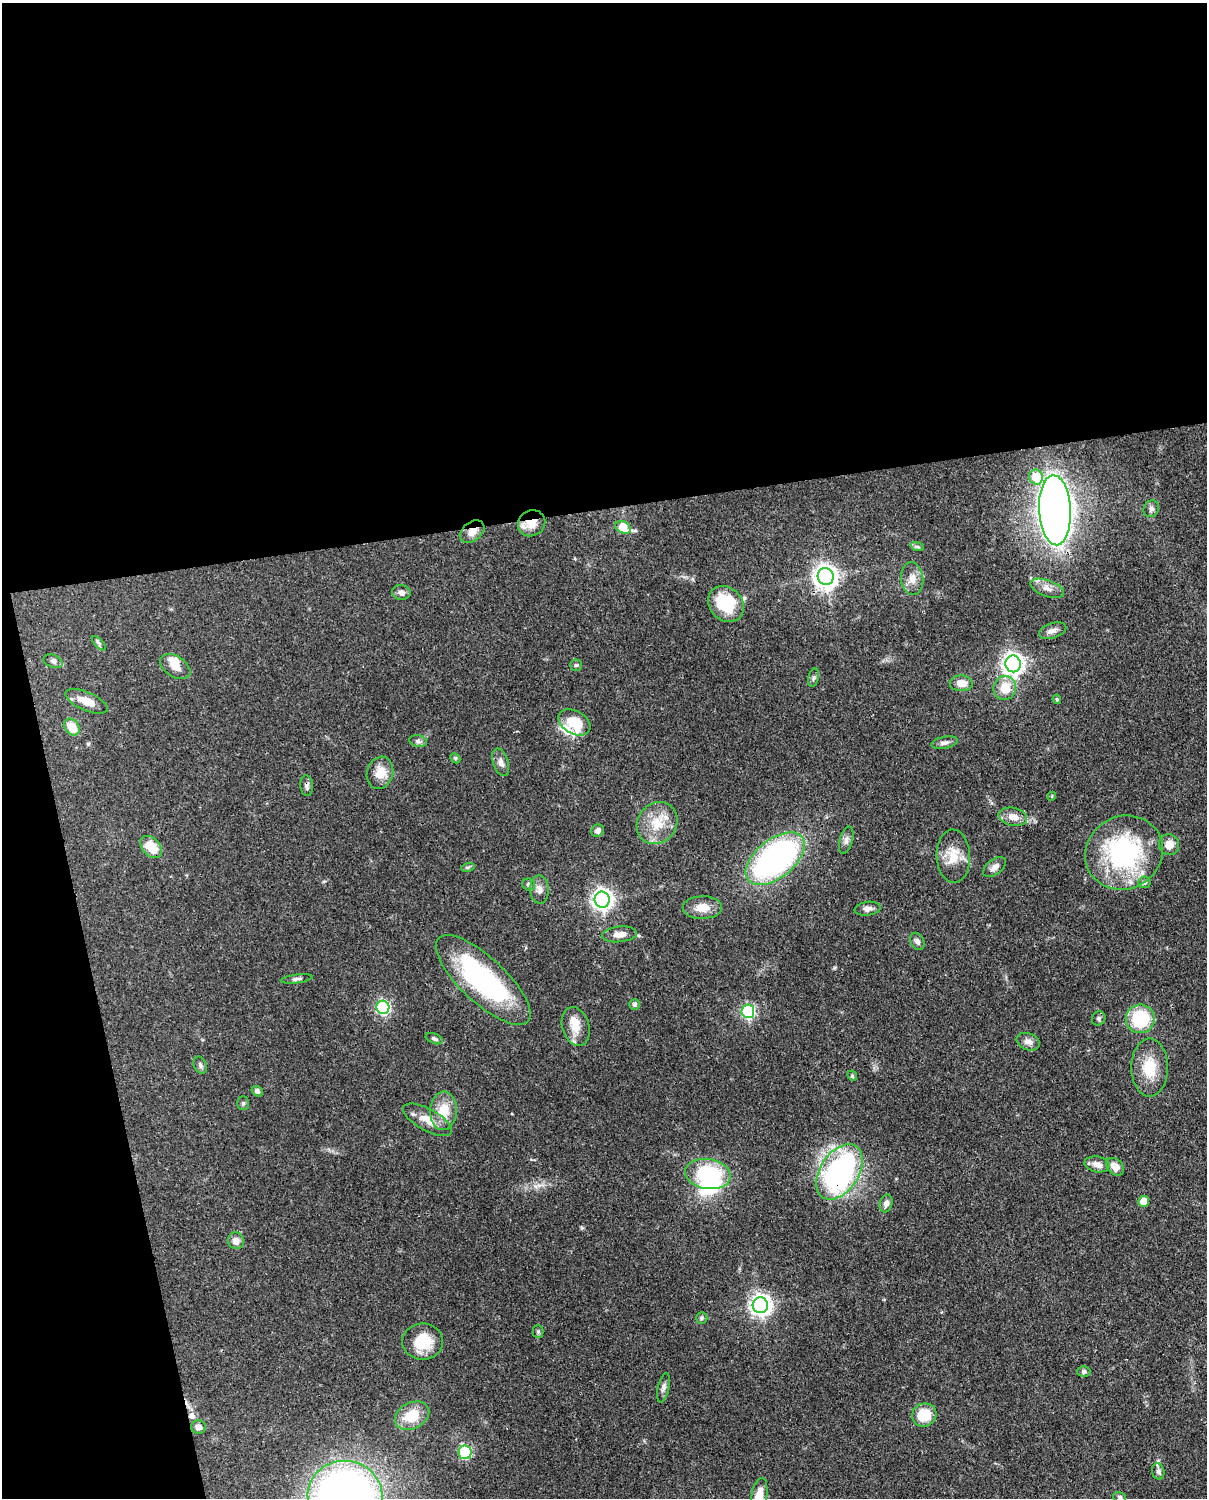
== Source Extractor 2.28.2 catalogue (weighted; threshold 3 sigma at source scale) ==
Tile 1 of 4 x 3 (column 1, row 1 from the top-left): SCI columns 95-1299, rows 3265-4760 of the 5006 x 4913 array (HDU 1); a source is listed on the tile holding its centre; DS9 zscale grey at full resolution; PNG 1209 x 1500 px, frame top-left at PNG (2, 3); each listed source drawn as its Kron ellipse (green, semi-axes under 4 px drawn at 4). Shown black and unused: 39% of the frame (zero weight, under 3 of 4 exposures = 7% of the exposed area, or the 3 px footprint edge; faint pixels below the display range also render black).
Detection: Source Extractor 2.28.2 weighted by HDU 2 'WHT'; one run over the whole footprint, this tile lists its part. Background 0.0959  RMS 0.004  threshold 0.018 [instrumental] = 3 sigma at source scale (4.5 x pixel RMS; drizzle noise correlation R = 1.50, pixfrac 1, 0.05/0.05 arcsec/px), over >= 5 px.
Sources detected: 96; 2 inside a brighter object's white glare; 2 cosmic-ray / hot-pixel residue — neither listed nor drawn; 3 inside a brighter listed object's ellipse — not listed separately; the other 89 listed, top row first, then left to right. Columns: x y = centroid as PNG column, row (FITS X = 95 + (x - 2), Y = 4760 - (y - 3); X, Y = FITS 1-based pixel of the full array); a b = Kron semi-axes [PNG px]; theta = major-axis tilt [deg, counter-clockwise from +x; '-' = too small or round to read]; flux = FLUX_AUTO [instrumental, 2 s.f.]
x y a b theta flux
1036 477 7 7 - 10
1151 509 9 7 67 1.2
1055 510 35 16 -87 530
532 523 14 12 31 5.5
623 527 8 5 -25 13
472 532 14 9 39 3.9
917 546 7 4 -19 0.71
826 577 8 8 - 340
912 579 16 11 -84 3.9
1047 588 17 8 -20 3.2
401 592 9 7 -8 1.8
726 604 19 16 -47 20
1053 631 14 7 18 2.2
99 643 9 3 -46 0.7
53 661 10 6 -24 1.3
1013 664 8 7 - 260
576 665 6 5 - 0.67
175 667 17 10 -34 4.1
814 678 9 5 79 0.88
961 683 11 8 -3 4.7
1005 688 12 11 - 7.8
1057 699 5 4 - 0.59
87 701 22 9 -24 6.8
574 722 17 11 -29 12
72 727 9 7 -53 7.3
418 741 9 5 -10 1.1
944 743 13 6 10 1.6
455 758 6 4 -45 0.52
501 762 14 7 -71 2.3
380 773 16 13 74 6.2
307 786 10 6 -86 1.3
1052 796 5 3 - 0.43
1013 817 14 9 -12 3.9
657 823 22 19 53 10
597 831 7 6 - 1.6
846 840 14 6 75 1.8
1169 845 10 10 - 4
151 847 13 8 -47 8.3
1124 853 39 36 30 61
953 856 26 16 -87 8.3
775 859 34 19 39 110
468 867 7 4 18 0.62
994 867 13 7 39 2.3
1145 882 6 6 - 1
529 885 6 6 - 1.2
540 890 14 9 -86 2.5
602 900 8 7 - 220
702 908 20 11 1 4.9
867 909 13 7 8 2.1
619 934 18 7 6 3.7
917 941 9 6 -64 1.5
297 979 16 4 7 1.2
483 980 61 22 -43 63
634 1004 5 5 - 1.1
383 1007 7 6 - 67
748 1011 7 6 - 66
1099 1018 7 6 - 0.88
1140 1019 14 14 - 22
576 1026 20 13 -74 6.1
434 1039 9 5 -21 0.92
1028 1042 12 8 -21 2.3
200 1065 9 6 -64 1.2
1150 1067 29 18 -90 12
852 1076 5 4 - 0.56
257 1091 6 5 - 1.4
243 1103 7 5 89 0.75
443 1111 19 13 85 8.9
428 1120 27 11 -29 5.9
1097 1164 12 8 -11 2.5
1115 1167 10 7 -43 3.4
840 1172 30 19 57 91
708 1174 23 15 -9 31
1144 1201 5 5 - 5.7
886 1203 9 6 76 1.9
236 1241 8 8 - 2.8
760 1305 8 7 - 250
702 1318 6 5 - 0.74
538 1331 6 5 - 0.68
423 1342 20 18 0 12
1084 1372 6 5 - 1
663 1388 15 5 77 1.5
924 1415 12 11 - 12
412 1416 18 13 28 11
199 1427 7 7 - 2.1
465 1452 7 6 - 31
1158 1471 8 6 -77 1.2
345 1496 37 35 -5 270
759 1497 19 8 80 6.7
1120 1497 6 5 - 0.74
Overlapping masked pixels (flux is a lower limit): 4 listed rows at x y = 532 523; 472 532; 826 577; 840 1172
Isophote crosses this tile's border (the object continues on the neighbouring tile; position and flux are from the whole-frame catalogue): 2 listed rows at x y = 345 1496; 759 1497